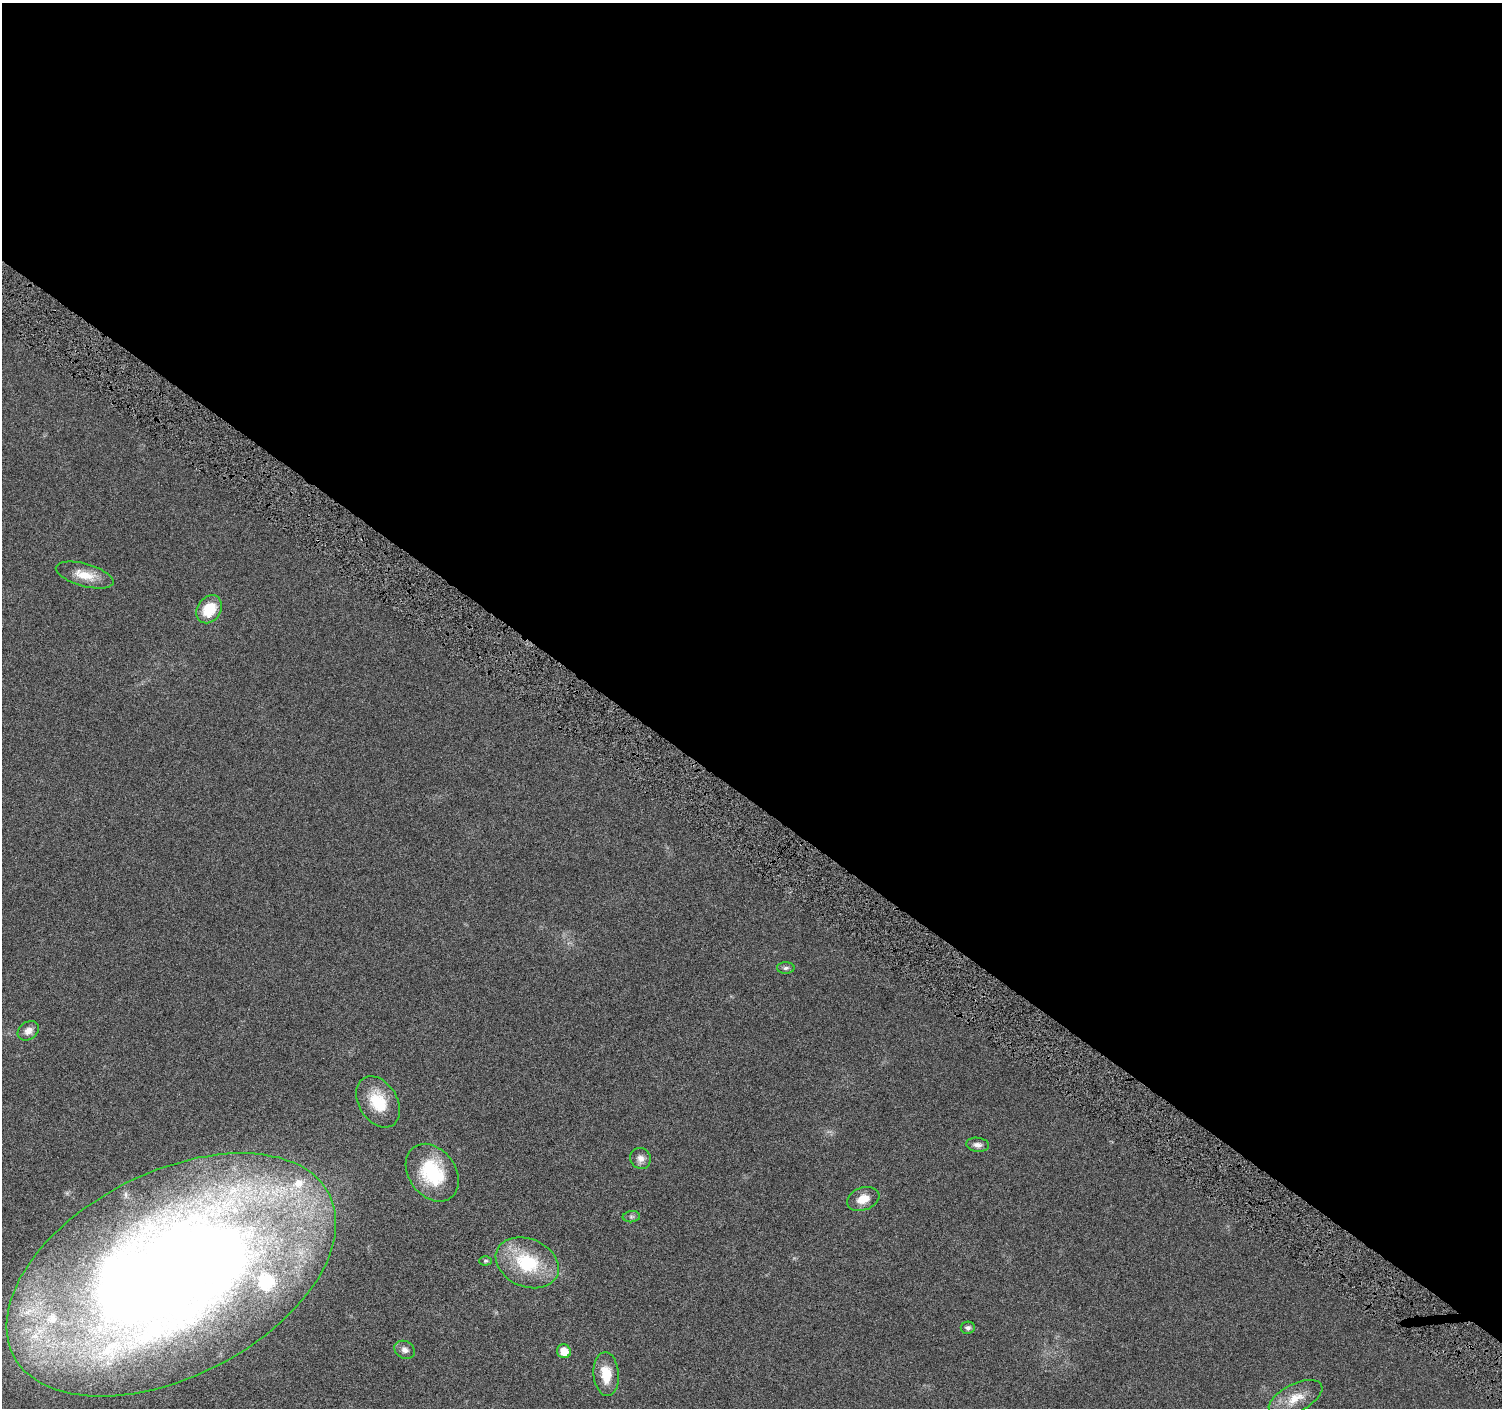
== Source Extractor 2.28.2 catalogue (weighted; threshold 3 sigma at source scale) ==
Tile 3 of 4 x 4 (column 3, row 1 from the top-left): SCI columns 3011-4510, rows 4472-5877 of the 6015 x 6062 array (HDU 1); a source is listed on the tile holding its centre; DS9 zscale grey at full resolution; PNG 1504 x 1410 px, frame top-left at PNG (2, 3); each listed source drawn as its Kron ellipse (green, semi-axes under 4 px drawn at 4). Shown black and unused: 57% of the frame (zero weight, under 4 of 8 exposures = <1% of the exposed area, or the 3 px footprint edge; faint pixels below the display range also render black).
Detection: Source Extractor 2.28.2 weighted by HDU 2 'WHT'; one run over the whole footprint, this tile lists its part. Background 0.0257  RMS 0.0024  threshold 0.00983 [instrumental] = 3 sigma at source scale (4.09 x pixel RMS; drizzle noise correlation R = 1.36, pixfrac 0.8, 0.0396/0.0396 arcsec/px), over >= 5 px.
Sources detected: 21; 3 inside a brighter listed object's ellipse — not listed separately; the other 18 listed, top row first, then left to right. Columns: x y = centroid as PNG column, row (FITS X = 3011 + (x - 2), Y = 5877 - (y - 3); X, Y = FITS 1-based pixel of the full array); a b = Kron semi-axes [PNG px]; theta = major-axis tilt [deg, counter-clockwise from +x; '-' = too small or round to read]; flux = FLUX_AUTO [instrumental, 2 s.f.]
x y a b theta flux
85 575 30 11 -15 3.9
209 609 15 11 57 6.4
786 968 9 5 1 0.53
28 1031 11 8 36 1.4
378 1102 28 19 -59 7.3
978 1145 11 7 -6 0.99
640 1158 11 10 - 1.3
432 1173 31 23 -53 12
863 1199 17 11 20 3
631 1217 9 5 6 0.52
486 1261 6 4 2 0.34
527 1263 33 24 -23 13
171 1275 177 102 27 410
968 1328 7 6 - 0.66
405 1350 11 8 -30 1.1
564 1351 7 6 - 2.8
606 1374 22 12 -86 4.5
1296 1398 29 14 27 4.4